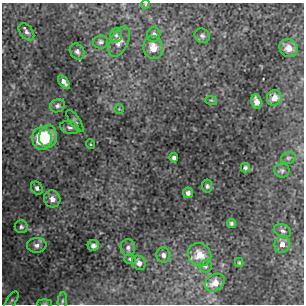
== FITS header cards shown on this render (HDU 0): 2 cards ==
NAXIS1  =                  302 / NUMBER OF ELEMENTS ALONG THIS AXIS
NAXIS2  =                  302 / NUMBER OF ELEMENTS ALONG THIS AXIS

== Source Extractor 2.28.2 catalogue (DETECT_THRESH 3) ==
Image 302 x 302 px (HDU 0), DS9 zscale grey, 1 PNG px = 1 image px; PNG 306 x 306 px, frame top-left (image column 1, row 302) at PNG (2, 3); each listed source drawn as its Kron ellipse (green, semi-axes under 4 px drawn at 4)
Background 9.07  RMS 0.5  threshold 1.5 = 3 sigma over >= 5 px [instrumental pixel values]
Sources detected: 46; all 46 listed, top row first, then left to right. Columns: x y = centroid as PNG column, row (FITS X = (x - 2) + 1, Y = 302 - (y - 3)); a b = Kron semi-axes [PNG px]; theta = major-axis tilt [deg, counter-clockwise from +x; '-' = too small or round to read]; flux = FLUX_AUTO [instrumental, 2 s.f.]
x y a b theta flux
145 4 4 4 - 34
26 32 10 6 -51 120
116 35 7 6 - 85
154 35 7 6 - 110
202 36 8 7 - 95
100 42 7 6 - 91
119 42 16 9 63 270
153 47 11 9 -78 410
289 48 9 8 - 330
77 51 8 7 - 140
64 82 8 4 -52 140
274 98 8 7 - 300
211 100 6 3 -17 37
256 101 7 5 -77 230
57 106 7 6 - 100
119 109 5 5 - 46
75 121 13 5 -55 86
70 127 10 6 -15 120
48 137 11 9 86 590
42 139 11 9 -87 1400
90 144 5 3 - 28
174 158 5 4 - 83
288 158 7 5 14 72
245 168 5 4 - 61
282 170 7 7 - 80
207 186 6 5 - 66
37 188 7 5 -61 91
188 193 5 5 - 100
52 199 8 8 - 220
232 223 4 4 - 61
21 227 6 6 - 85
282 231 9 6 -23 100
282 244 8 7 - 210
37 245 10 7 3 160
93 245 5 5 - 130
128 248 8 7 - 120
163 255 7 7 - 130
200 255 12 11 - 460
130 259 6 5 - 55
139 263 8 6 -56 140
239 263 4 4 - 37
205 266 6 6 - 68
215 283 10 8 36 320
12 300 10 4 56 77
62 301 9 4 83 70
45 303 7 4 0 43
At the frame edge (FLAGS 8, measured only in part): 2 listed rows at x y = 145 4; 45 303